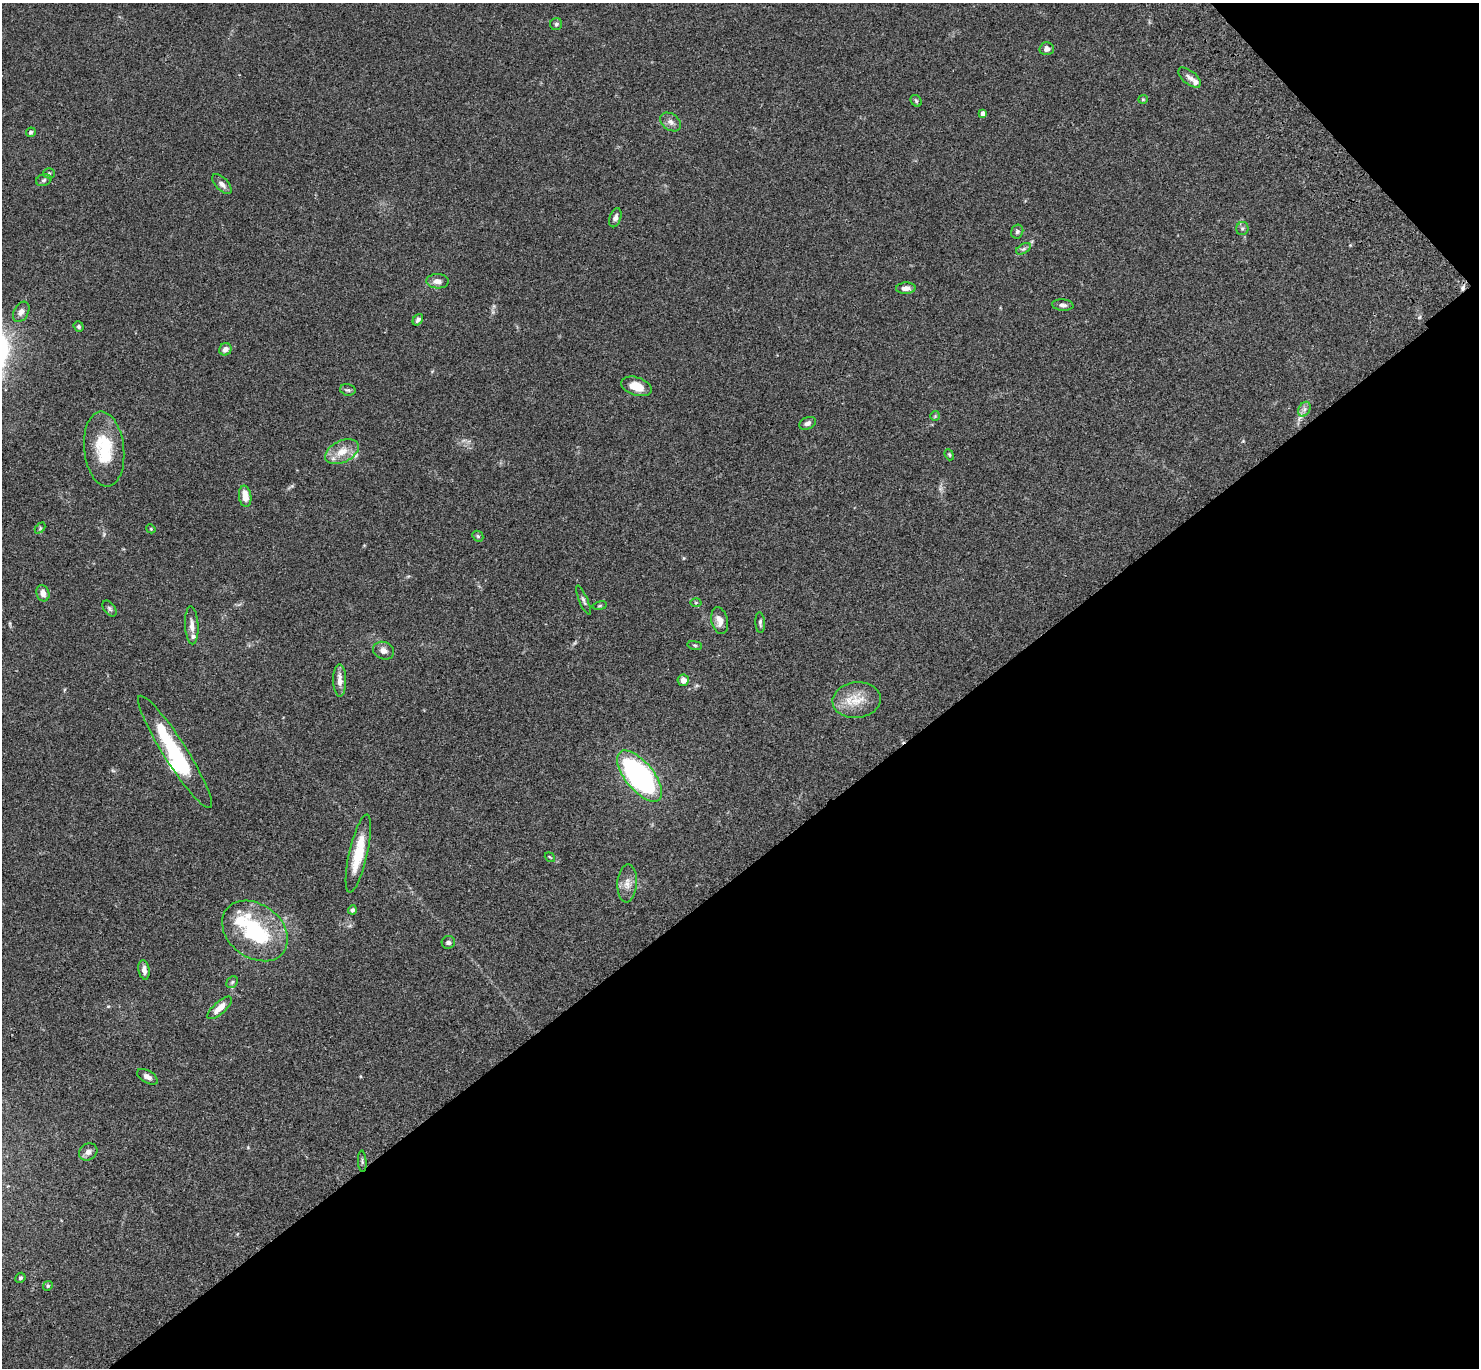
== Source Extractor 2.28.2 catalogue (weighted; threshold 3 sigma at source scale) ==
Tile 12 of 4 x 4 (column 4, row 3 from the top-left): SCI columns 4534-6010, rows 1750-3115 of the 6110 x 6090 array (HDU 1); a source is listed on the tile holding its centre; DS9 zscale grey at full resolution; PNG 1481 x 1370 px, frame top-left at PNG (2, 3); each listed source drawn as its Kron ellipse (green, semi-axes under 4 px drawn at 4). Shown black and unused: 39% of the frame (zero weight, under 3 of 4 exposures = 6% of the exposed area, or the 3 px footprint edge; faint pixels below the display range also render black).
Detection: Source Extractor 2.28.2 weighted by HDU 2 'WHT'; one run over the whole footprint, this tile lists its part. Background 0.0588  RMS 0.0052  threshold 0.0236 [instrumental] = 3 sigma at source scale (4.5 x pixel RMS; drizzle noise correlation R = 1.50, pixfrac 1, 0.05/0.05 arcsec/px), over >= 5 px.
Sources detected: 70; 3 inside a brighter object's white glare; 1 cosmic-ray / hot-pixel residue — neither listed nor drawn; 3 inside a brighter listed object's ellipse — not listed separately; the other 63 listed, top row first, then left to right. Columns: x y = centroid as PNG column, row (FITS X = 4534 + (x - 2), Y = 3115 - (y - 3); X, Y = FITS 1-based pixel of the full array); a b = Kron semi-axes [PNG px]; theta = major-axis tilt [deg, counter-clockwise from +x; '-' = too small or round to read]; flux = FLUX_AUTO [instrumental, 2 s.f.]
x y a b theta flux
556 24 6 6 - 1
1047 49 7 6 - 2
1189 78 13 6 -39 2.3
1143 99 5 4 - 0.52
916 101 6 5 - 0.78
983 113 4 4 - 2
671 122 11 8 -36 2.5
31 132 5 4 - 0.84
49 173 5 5 - 0.77
44 180 8 5 18 1.2
222 184 12 6 -45 2.5
615 218 10 5 71 1.7
1242 228 6 6 - 1.1
1017 231 7 6 - 1.1
1023 249 8 4 31 1.2
437 281 11 7 -3 3.1
906 288 10 5 3 2.8
1063 305 11 5 -5 1.7
21 312 11 7 60 2.5
418 320 6 4 53 1.4
79 327 5 4 - 0.93
225 349 6 6 - 3
636 386 16 9 -18 7.9
348 390 8 5 -15 0.98
1304 409 8 5 61 1.7
935 416 5 5 - 0.65
808 423 9 5 25 1.8
104 449 37 20 -84 22
342 452 18 11 26 7.1
949 455 6 4 -68 0.68
245 496 10 6 -82 6.4
40 528 6 4 46 0.66
151 529 5 3 - 0.43
478 536 6 5 - 0.79
43 593 8 6 -70 2.9
583 600 16 4 -67 1.3
696 603 5 3 - 0.52
600 606 7 3 9 0.61
109 609 9 5 -54 1.2
720 621 14 8 -77 3.8
760 623 10 4 -87 1.3
192 625 19 6 -87 3.3
695 645 7 3 -9 0.63
384 651 11 8 -20 2.7
340 680 16 6 -89 3.9
683 680 6 5 - 2.7
857 700 24 18 6 11
175 752 66 11 -58 39
640 776 31 14 -51 120
358 854 40 9 77 15
550 857 5 3 - 0.42
627 883 19 10 86 4.6
352 910 4 4 - 1.2
255 931 36 26 -37 42
448 942 6 6 - 1.4
144 970 10 5 -81 2.6
232 982 6 5 - 0.88
220 1008 15 6 42 5.7
147 1077 11 6 -30 2.4
88 1152 10 8 36 2.7
362 1161 10 3 -86 0.82
20 1278 5 4 - 0.89
48 1286 5 4 - 0.72